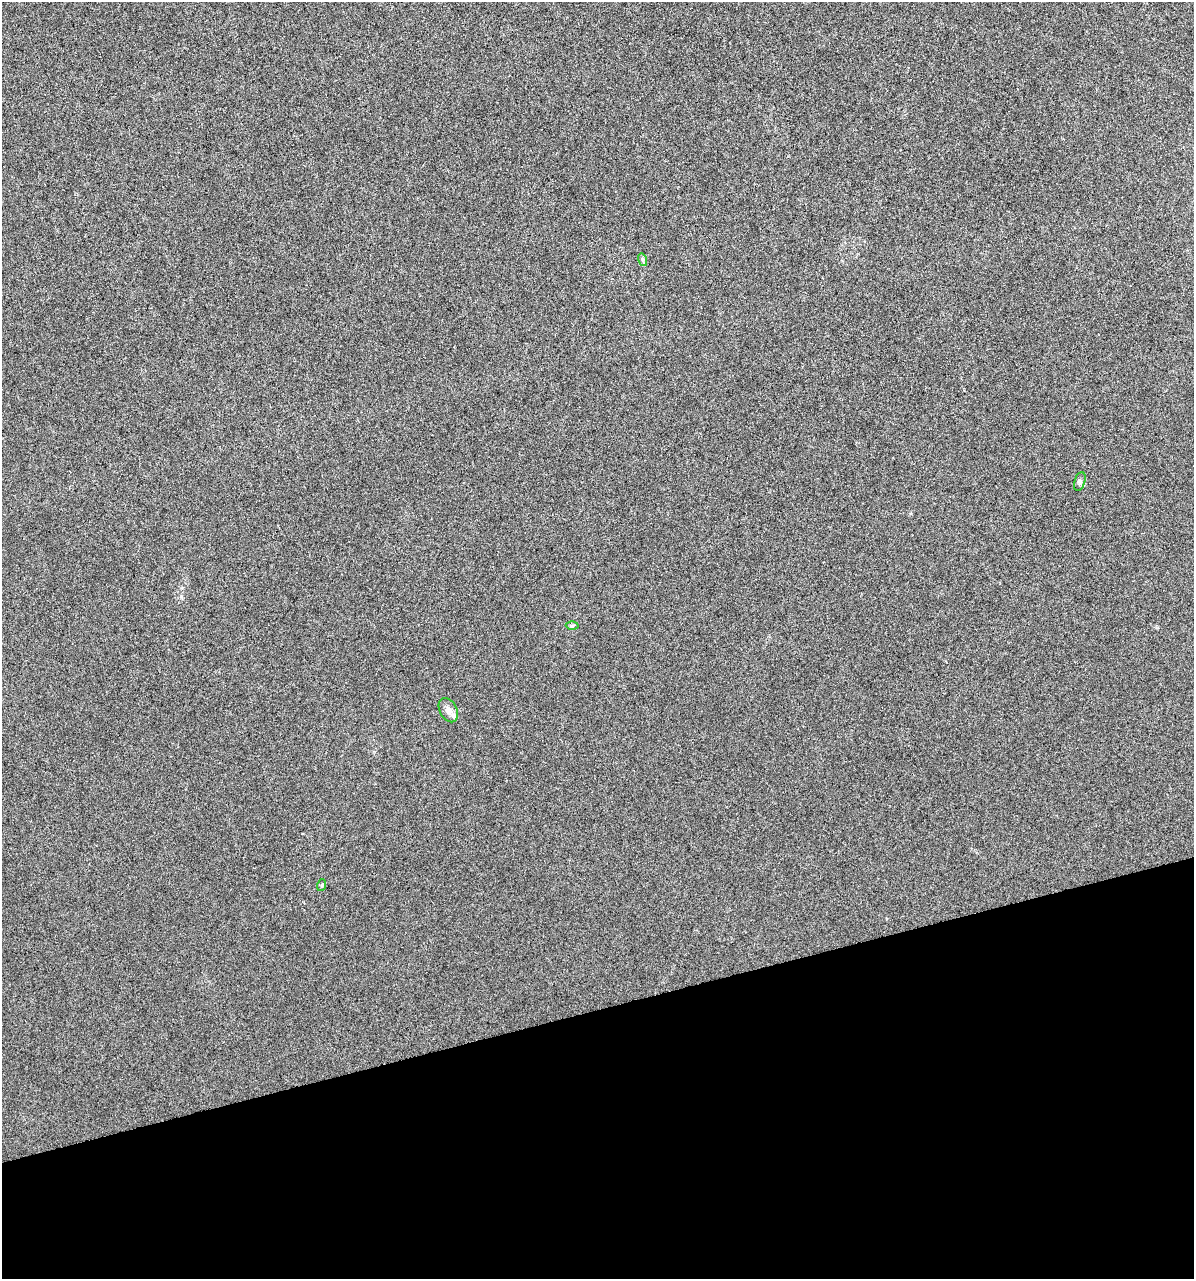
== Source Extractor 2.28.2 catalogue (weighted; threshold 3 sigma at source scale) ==
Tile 14 of 4 x 4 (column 2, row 4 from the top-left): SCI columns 1285-2476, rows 1-1277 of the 4903 x 5108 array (HDU 1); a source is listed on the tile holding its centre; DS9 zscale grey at full resolution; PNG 1196 x 1281 px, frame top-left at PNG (2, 2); each listed source drawn as its Kron ellipse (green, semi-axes under 4 px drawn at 4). Shown black and unused: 21% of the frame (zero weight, under 3 of 6 exposures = <1% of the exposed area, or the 3 px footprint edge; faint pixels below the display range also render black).
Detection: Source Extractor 2.28.2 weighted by HDU 2 'WHT'; one run over the whole footprint, this tile lists its part. Background 4.23e-04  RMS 0.0027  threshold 0.0109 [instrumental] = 3 sigma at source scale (4.09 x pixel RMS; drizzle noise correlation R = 1.36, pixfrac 0.8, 0.0396/0.0396 arcsec/px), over >= 5 px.
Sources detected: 7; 1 cosmic-ray / hot-pixel residue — neither listed nor drawn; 1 inside a brighter listed object's ellipse — not listed separately; the other 5 listed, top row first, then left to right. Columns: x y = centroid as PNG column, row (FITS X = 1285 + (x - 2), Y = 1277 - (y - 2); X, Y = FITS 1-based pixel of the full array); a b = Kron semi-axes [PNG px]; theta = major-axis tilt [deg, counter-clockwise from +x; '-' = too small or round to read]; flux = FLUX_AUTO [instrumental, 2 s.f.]
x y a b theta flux
643 260 6 4 -72 0.45
1080 482 10 5 73 0.6
572 626 6 4 1 0.37
448 710 13 8 -63 1.4
322 885 6 4 71 0.3